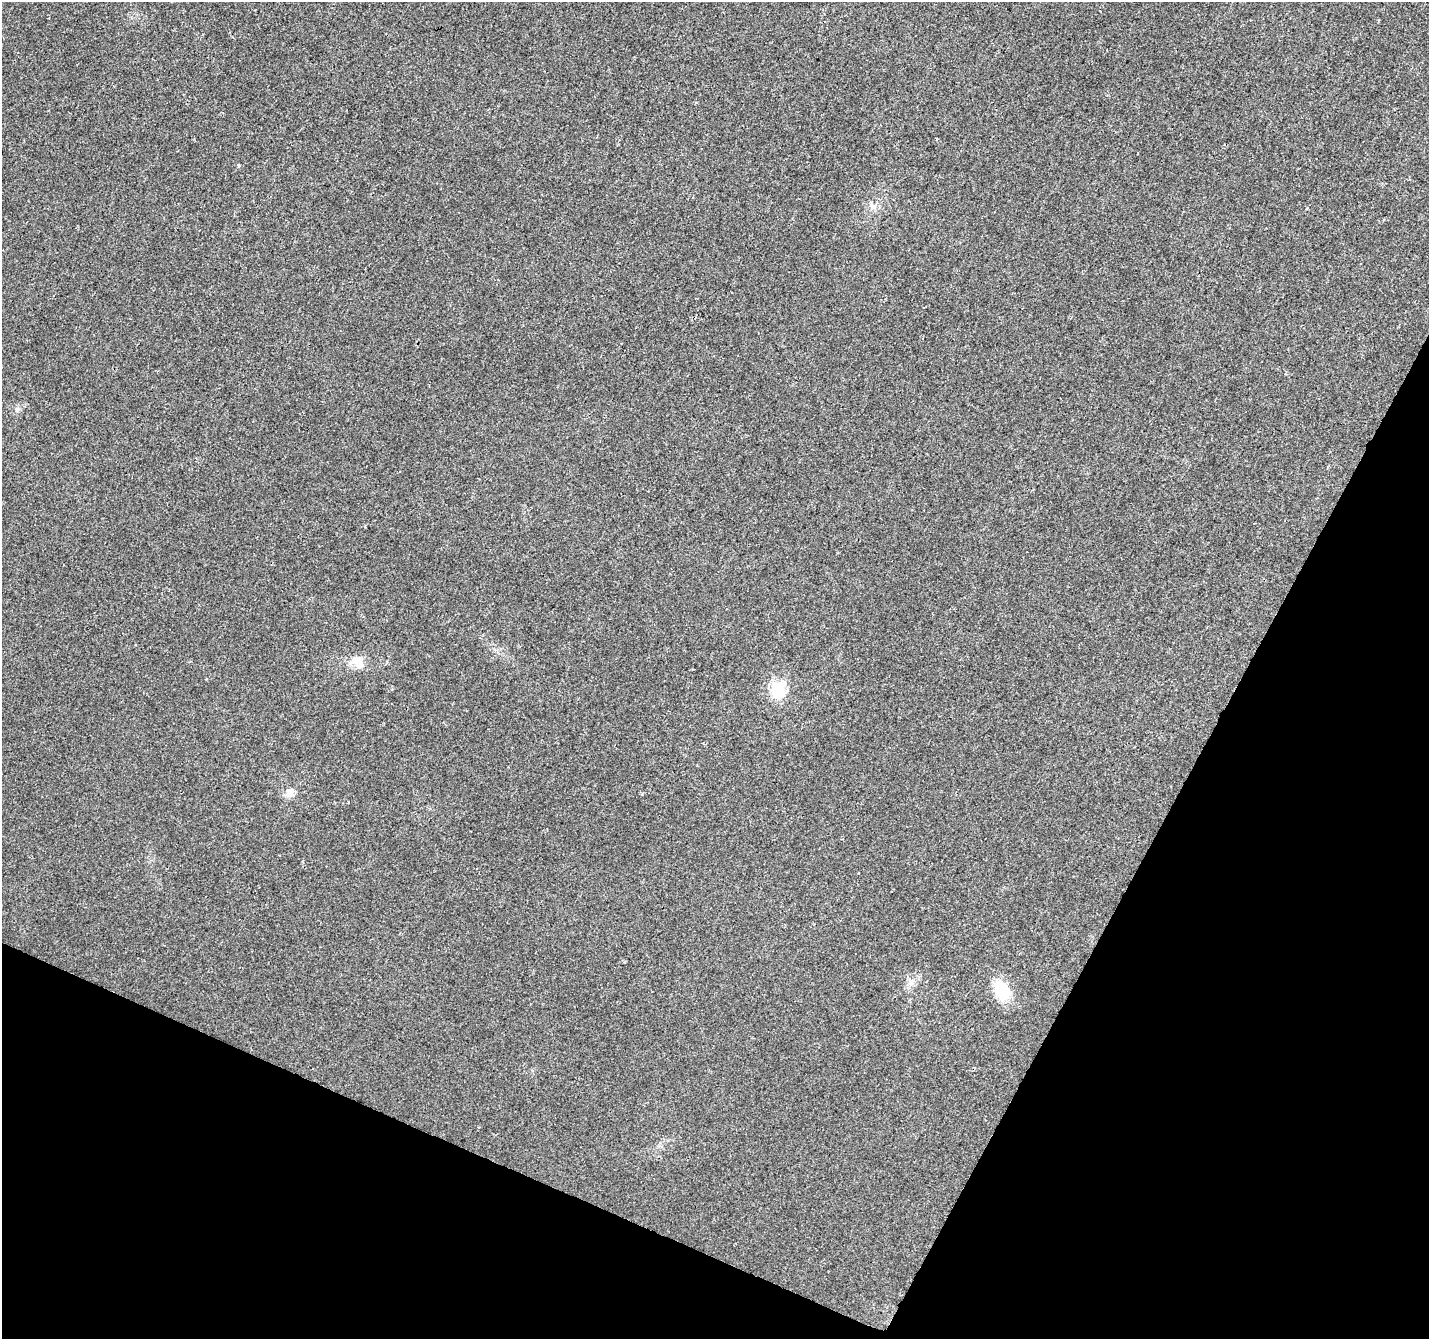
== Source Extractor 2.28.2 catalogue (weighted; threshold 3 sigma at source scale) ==
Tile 15 of 4 x 4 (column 3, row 4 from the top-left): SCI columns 2860-4286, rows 270-1606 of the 5712 x 5819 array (HDU 1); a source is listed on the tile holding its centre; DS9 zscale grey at full resolution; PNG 1431 x 1341 px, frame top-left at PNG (2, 2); no overlay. Shown black and unused: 24% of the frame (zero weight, under 2 of 3 exposures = <1% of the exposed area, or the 3 px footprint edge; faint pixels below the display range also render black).
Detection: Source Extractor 2.28.2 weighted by HDU 2 'WHT'; one run over the whole footprint, this tile lists its part. Background 0.00855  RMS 0.0055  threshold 0.0247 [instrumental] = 3 sigma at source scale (4.5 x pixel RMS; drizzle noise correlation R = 1.50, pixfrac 1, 0.0396/0.0396 arcsec/px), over >= 5 px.
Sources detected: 7; all 7 listed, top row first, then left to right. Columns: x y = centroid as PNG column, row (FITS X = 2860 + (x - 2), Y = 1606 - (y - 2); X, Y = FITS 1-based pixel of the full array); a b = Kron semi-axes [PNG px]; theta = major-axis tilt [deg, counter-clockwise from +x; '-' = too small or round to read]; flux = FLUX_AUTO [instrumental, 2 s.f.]
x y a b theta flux
238 166 4 4 - 1
873 207 10 7 31 2.6
357 661 21 13 -28 7.2
778 688 7 6 - 75
290 793 11 10 - 4
911 984 7 4 18 1.5
1002 991 18 13 -62 21